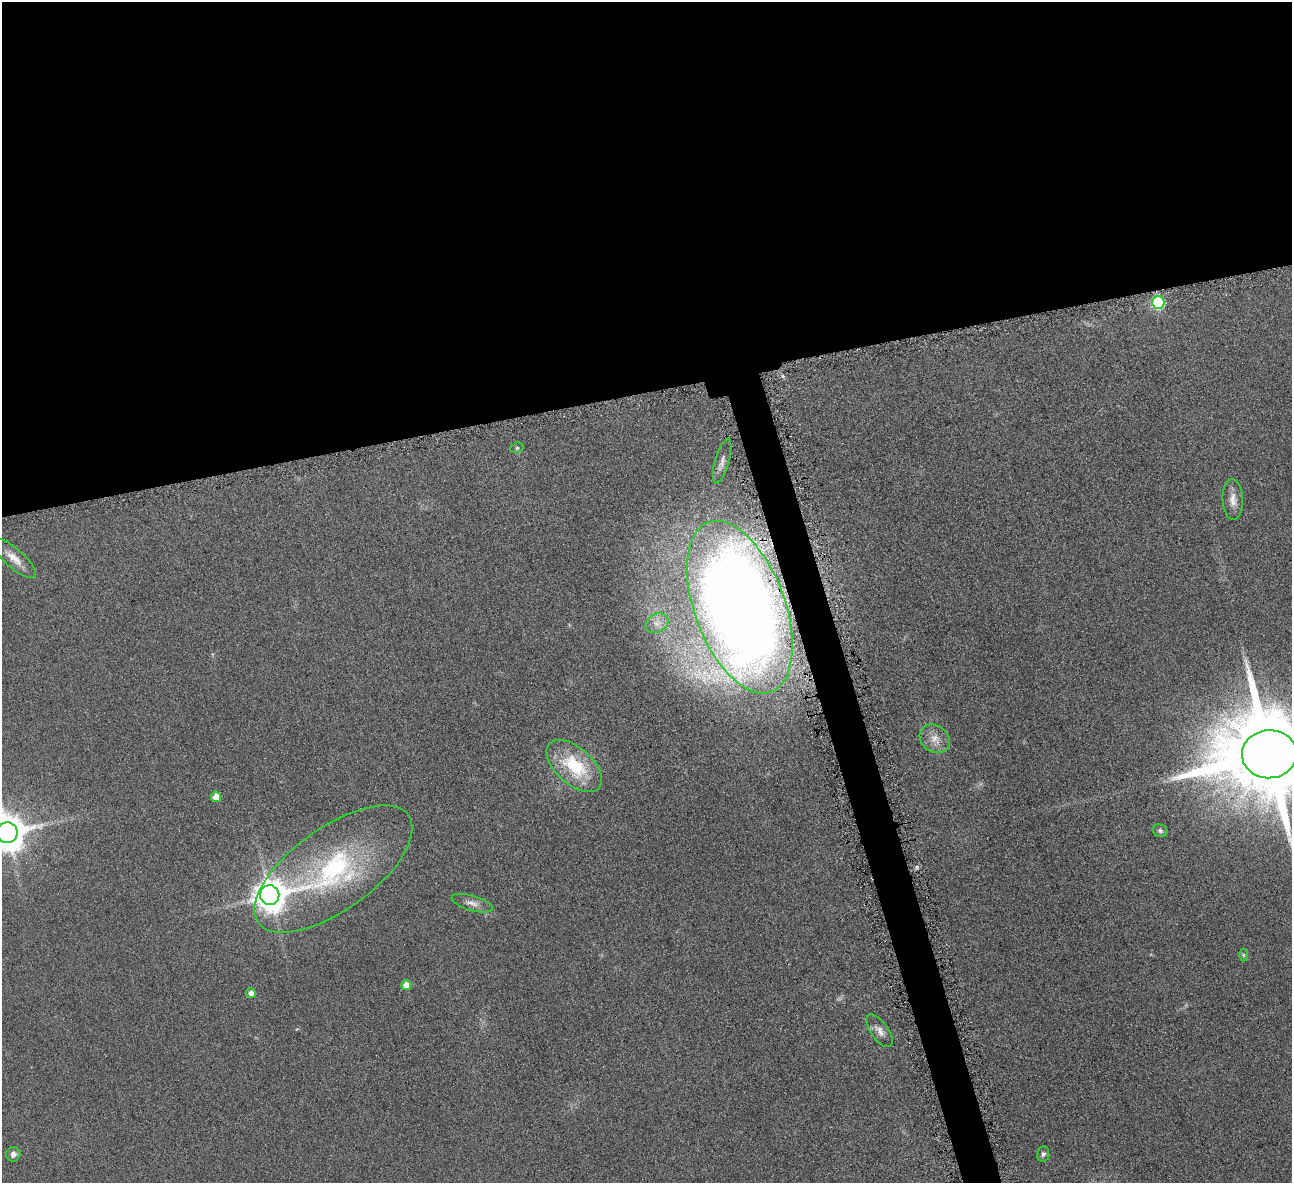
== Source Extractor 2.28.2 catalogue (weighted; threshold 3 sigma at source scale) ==
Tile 2 of 4 x 4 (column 2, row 1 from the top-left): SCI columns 1297-2586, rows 3698-4878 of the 5171 x 5154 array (HDU 1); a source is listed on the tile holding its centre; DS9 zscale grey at full resolution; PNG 1294 x 1185 px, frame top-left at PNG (2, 2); each listed source drawn as its Kron ellipse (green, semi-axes under 4 px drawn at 4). Shown black and unused: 35% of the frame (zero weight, under 4 of 8 exposures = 1% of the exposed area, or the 3 px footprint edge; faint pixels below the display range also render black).
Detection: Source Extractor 2.28.2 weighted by HDU 2 'WHT'; one run over the whole footprint, this tile lists its part. Background 0.0978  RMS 0.0094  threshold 0.0383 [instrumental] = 3 sigma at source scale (4.09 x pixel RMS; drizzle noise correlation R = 1.36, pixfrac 0.8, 0.05/0.05 arcsec/px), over >= 5 px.
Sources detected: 22; all 22 listed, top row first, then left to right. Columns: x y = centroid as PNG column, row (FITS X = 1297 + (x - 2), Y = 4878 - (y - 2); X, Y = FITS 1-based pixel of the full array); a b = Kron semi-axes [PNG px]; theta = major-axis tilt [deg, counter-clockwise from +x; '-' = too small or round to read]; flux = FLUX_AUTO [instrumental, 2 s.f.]
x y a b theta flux
1158 302 6 6 - 84
517 448 7 5 22 1.5
722 461 23 7 74 5.9
1233 500 20 10 -88 8.7
14 558 28 9 -41 11
740 607 90 45 -70 1700
657 623 12 9 29 6.6
935 739 16 13 -38 9.8
1269 754 27 24 4 17000
574 766 33 18 -42 48
216 797 5 5 - 13
1160 831 7 6 - 2.1
7 833 10 10 - 2100
333 869 92 41 36 160
270 895 10 9 - 1600
472 903 21 7 -16 6.3
1243 955 6 4 89 1.2
406 985 5 5 - 11
251 993 5 5 - 5.5
880 1031 19 8 -54 6.4
13 1154 7 7 - 4.2
1043 1154 7 6 - 2.2
Overlapping masked pixels (flux is a lower limit): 1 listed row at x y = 740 607
Isophote crosses this tile's border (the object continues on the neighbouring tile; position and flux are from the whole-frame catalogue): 2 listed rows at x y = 1269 754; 7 833